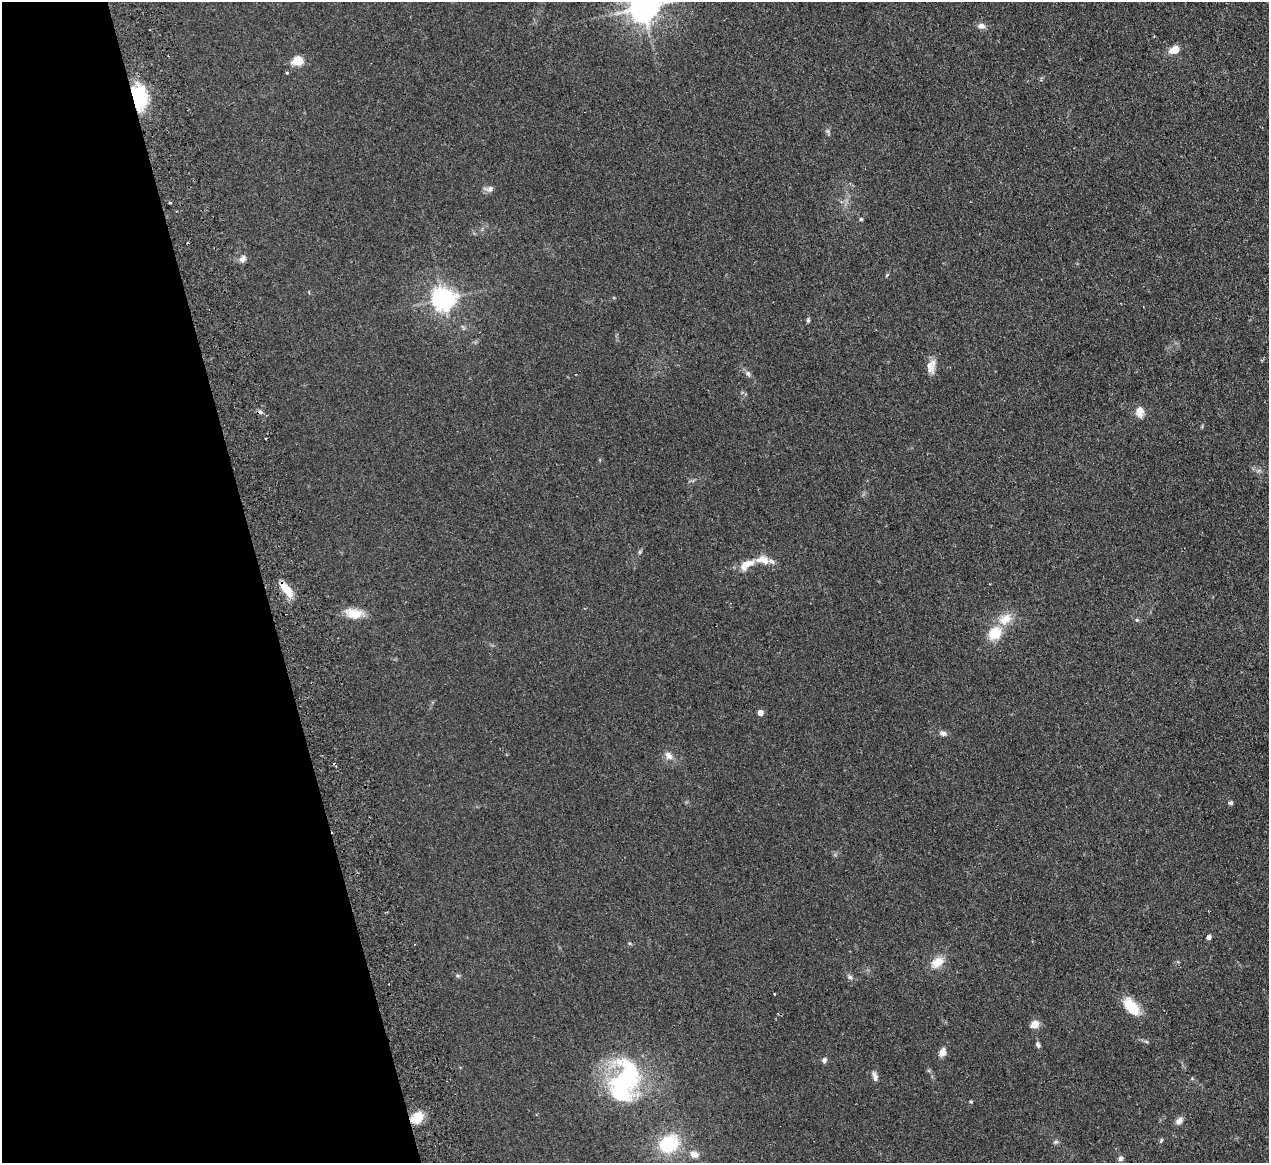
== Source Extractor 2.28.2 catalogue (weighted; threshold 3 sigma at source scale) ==
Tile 5 of 4 x 4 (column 1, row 2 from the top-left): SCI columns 56-1322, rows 2599-3759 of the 5180 x 5078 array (HDU 1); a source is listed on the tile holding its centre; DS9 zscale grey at full resolution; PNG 1271 x 1165 px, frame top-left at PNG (2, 2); no overlay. Shown black and unused: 21% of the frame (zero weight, under 2 of 3 exposures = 3% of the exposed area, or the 3 px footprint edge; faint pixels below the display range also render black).
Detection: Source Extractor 2.28.2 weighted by HDU 2 'WHT'; one run over the whole footprint, this tile lists its part. Background 0.107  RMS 0.011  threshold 0.0476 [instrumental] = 3 sigma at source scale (4.5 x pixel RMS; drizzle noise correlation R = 1.50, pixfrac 1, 0.05/0.05 arcsec/px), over >= 5 px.
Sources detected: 51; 5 cosmic-ray / hot-pixel residue — not listed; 2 inside a brighter listed object's ellipse — not listed separately; the other 44 listed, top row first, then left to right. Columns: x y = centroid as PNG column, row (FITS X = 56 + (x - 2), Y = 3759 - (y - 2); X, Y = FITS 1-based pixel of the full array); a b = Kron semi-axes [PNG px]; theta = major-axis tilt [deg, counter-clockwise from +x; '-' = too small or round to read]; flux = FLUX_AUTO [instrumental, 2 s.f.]
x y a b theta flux
644 7 8 8 - 1700
981 26 10 8 -5 4.8
1174 50 9 6 26 15
297 61 13 11 5 12
287 73 3 3 - 1.9
139 96 30 17 -81 47
828 131 7 5 -22 2.1
490 189 10 8 23 4.3
170 203 4 3 - 0.99
861 219 4 4 - 1.3
243 259 11 7 56 4.3
443 299 7 7 - 830
808 321 6 4 65 1.6
931 366 19 11 80 9.3
748 374 7 6 - 2.5
1140 411 10 7 89 11
747 564 23 11 33 14
286 589 20 7 -53 19
354 614 20 11 -11 18
1137 620 6 4 -17 1.3
995 633 19 16 47 21
760 713 4 4 - 9
943 733 9 7 -17 3.4
668 755 13 9 -46 6.5
1231 803 6 5 - 1.9
1209 937 4 4 - 4.7
937 962 14 11 33 14
850 977 7 5 -44 2.3
1131 1007 24 12 -50 22
1035 1024 11 8 27 7.8
1146 1041 6 4 -19 1.5
1038 1045 8 5 -61 2.6
943 1053 9 9 - 6
824 1060 7 6 - 3
875 1077 12 6 -75 4.2
624 1081 56 32 73 140
971 1102 4 4 - 1.1
416 1118 12 9 45 26
1179 1121 10 7 54 4.9
1161 1141 7 4 63 1.4
1056 1142 8 4 0 1.7
669 1144 23 19 34 51
694 1154 10 8 -16 6.8
1120 1158 7 6 - 2.8
Overlapping masked pixels (flux is a lower limit): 3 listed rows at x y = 139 96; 286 589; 416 1118
Isophote crosses this tile's border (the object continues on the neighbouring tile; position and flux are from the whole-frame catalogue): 1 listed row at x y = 644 7